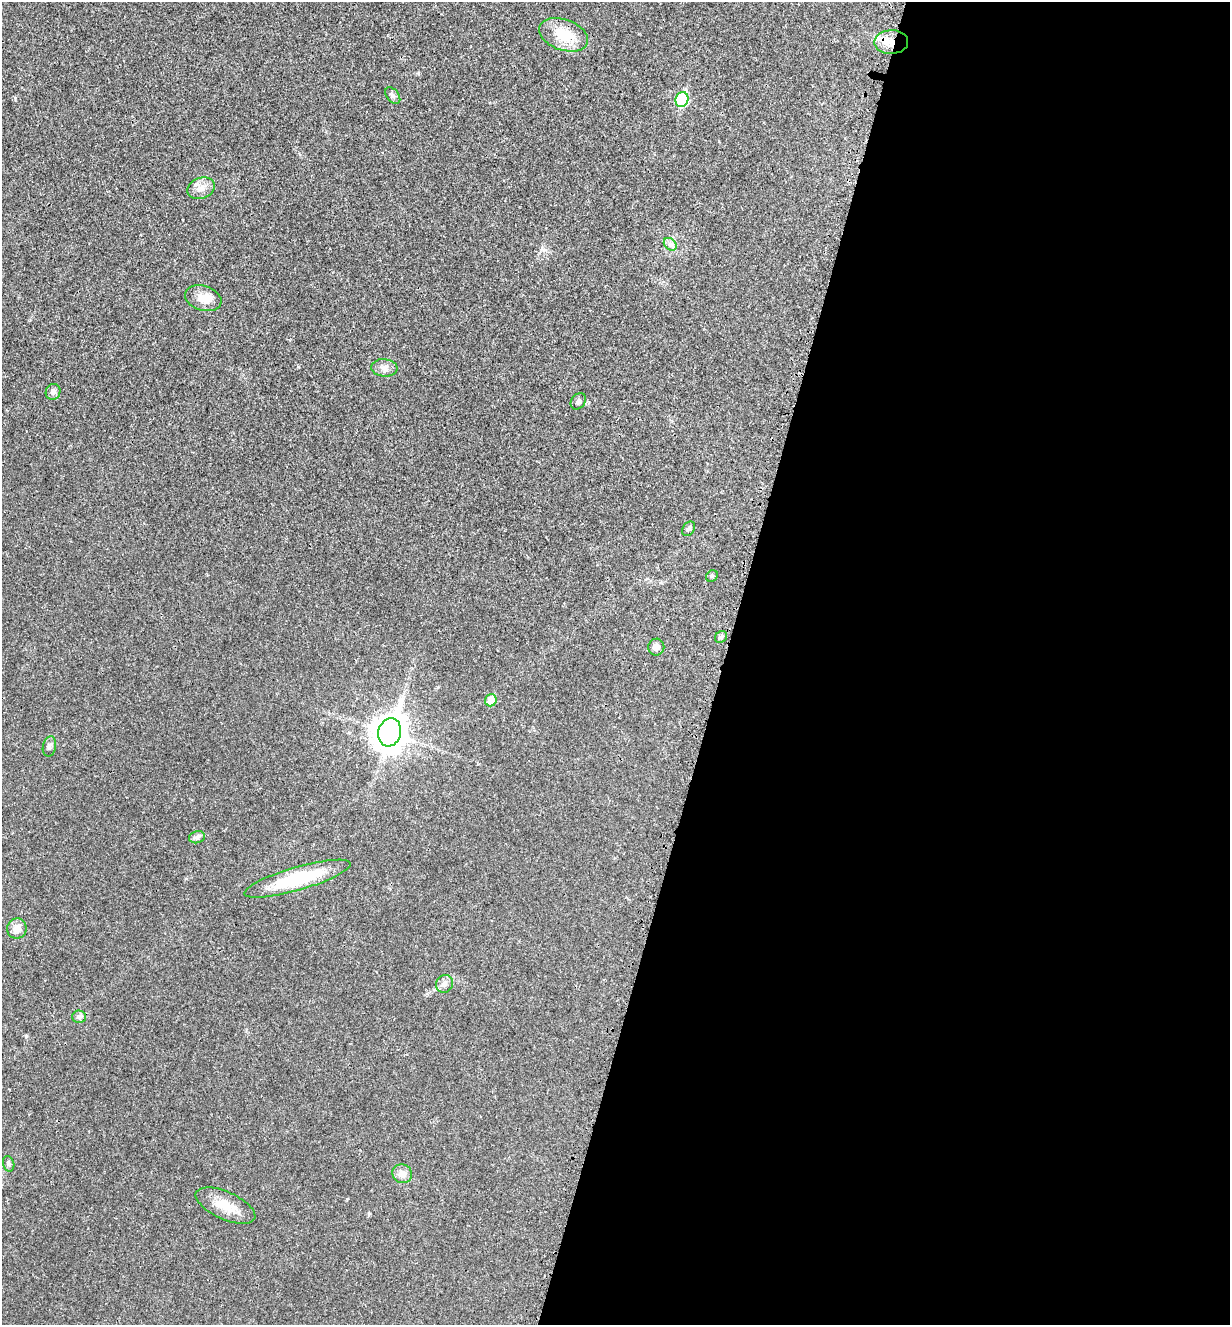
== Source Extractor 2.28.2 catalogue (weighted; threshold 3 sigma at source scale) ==
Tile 12 of 4 x 4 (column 4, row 3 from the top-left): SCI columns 3904-5131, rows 1424-2746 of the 5480 x 5490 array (HDU 1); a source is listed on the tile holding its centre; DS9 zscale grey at full resolution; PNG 1232 x 1327 px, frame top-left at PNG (2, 2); each listed source drawn as its Kron ellipse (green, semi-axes under 4 px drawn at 4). Shown black and unused: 41% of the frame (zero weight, under 3 of 4 exposures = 8% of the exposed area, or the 3 px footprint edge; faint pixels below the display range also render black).
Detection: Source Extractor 2.28.2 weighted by HDU 2 'WHT'; one run over the whole footprint, this tile lists its part. Background 0.022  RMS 0.0035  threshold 0.0156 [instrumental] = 3 sigma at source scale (4.5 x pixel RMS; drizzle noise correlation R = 1.50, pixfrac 1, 0.05/0.05 arcsec/px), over >= 5 px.
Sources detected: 26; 1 inside a brighter listed object's ellipse — not listed separately; the other 25 listed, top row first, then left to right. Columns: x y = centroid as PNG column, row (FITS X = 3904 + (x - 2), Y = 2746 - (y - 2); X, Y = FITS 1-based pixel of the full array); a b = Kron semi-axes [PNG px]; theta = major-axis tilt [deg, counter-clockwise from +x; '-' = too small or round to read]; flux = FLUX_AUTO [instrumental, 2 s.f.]
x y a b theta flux
563 35 25 15 -20 9.3
891 42 17 12 1 5.3
393 96 9 6 -52 0.96
682 100 7 6 - 29
201 188 14 10 20 2.7
670 244 7 5 -45 1.1
203 298 18 12 -18 4
384 368 13 8 -4 1.9
53 392 8 7 - 1.2
578 401 9 6 54 0.92
689 529 8 5 58 0.75
712 576 6 5 - 0.51
721 637 6 5 - 0.69
656 647 8 8 - 1.5
491 700 6 5 - 4.3
390 732 14 11 73 520
49 746 10 6 77 1.1
197 837 8 6 12 0.96
297 879 55 11 16 20
17 928 10 9 - 3
444 984 9 8 - 1.5
79 1017 7 6 - 0.89
9 1164 8 5 -74 0.7
402 1174 10 9 - 2.2
225 1206 32 13 -24 6.7
Overlapping masked pixels (flux is a lower limit): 1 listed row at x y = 891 42
Unlisted compact peaks at least as high as the median listed source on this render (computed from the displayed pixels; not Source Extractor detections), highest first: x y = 26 1036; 15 98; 418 73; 298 367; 369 1213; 543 250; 347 1199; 186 879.